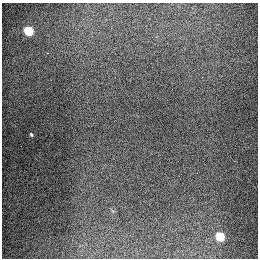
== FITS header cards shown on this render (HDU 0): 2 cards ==
NAXIS1  =                  256
NAXIS2  =                  256

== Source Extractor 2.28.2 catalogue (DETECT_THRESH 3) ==
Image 256 x 256 px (HDU 0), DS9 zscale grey, 1 PNG px = 1 image px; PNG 260 x 260 px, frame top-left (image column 1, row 256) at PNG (2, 3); no overlay
Background 1300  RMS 27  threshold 80.3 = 3 sigma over >= 5 px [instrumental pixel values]
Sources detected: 4; all 4 listed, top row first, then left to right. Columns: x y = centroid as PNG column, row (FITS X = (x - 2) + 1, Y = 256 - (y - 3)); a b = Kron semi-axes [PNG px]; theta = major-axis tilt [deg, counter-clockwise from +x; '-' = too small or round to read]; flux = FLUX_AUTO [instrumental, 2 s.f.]
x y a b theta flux
28 31 6 5 - 94000
47 53 3 2 - 1000
31 134 4 3 - 2100
220 236 6 5 - 71000